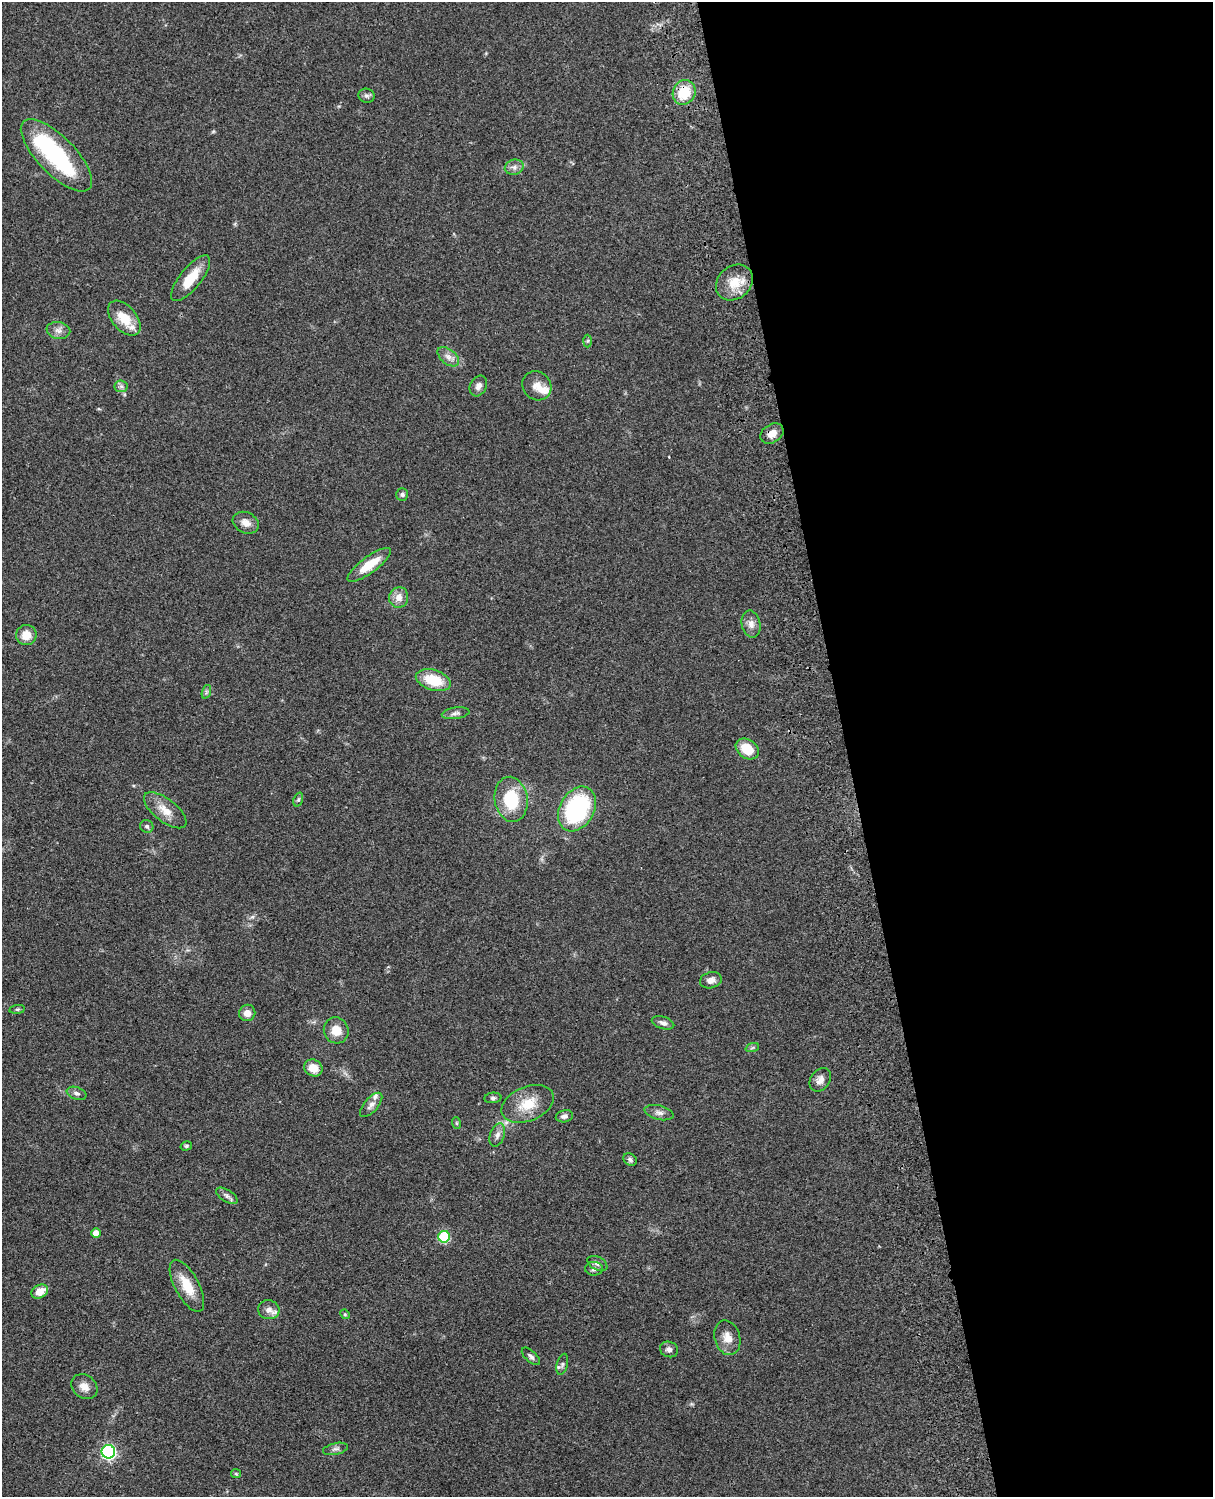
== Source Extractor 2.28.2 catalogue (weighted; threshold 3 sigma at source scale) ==
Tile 8 of 4 x 3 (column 4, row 2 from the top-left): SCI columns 3756-4966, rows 1773-3267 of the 5085 x 4926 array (HDU 1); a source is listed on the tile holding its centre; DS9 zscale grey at full resolution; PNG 1215 x 1499 px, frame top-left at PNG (2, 2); each listed source drawn as its Kron ellipse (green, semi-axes under 4 px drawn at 4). Shown black and unused: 30% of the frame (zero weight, under 3 of 4 exposures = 6% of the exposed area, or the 3 px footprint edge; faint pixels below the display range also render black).
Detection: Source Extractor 2.28.2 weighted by HDU 2 'WHT'; one run over the whole footprint, this tile lists its part. Background 0.081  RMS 0.0058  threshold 0.0262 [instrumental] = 3 sigma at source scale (4.5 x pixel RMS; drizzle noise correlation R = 1.50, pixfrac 1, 0.05/0.05 arcsec/px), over >= 5 px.
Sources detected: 68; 1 inside a brighter object's white glare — neither listed nor drawn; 3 inside a brighter listed object's ellipse — not listed separately; the other 64 listed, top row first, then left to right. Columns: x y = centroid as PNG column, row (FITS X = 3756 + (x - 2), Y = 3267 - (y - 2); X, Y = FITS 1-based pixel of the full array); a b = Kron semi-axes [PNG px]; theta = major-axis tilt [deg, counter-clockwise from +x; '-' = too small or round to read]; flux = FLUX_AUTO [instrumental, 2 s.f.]
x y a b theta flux
684 92 13 11 63 18
366 96 8 7 - 1.6
56 155 47 19 -46 63
514 167 9 7 15 2.5
191 278 28 10 51 13
734 282 20 16 41 11
124 318 20 12 -49 12
58 330 12 8 -10 3.2
588 341 6 4 88 0.78
448 357 12 7 -39 3.3
121 386 6 6 - 1.6
478 386 11 8 61 2.8
537 386 15 14 - 5.7
772 433 12 9 32 4.8
402 494 6 6 - 1.4
246 523 14 10 -26 4.5
369 565 26 8 36 12
399 597 10 9 - 4.7
751 624 13 9 -78 4.1
26 635 10 10 - 7.7
433 680 18 10 -18 18
206 692 7 4 72 1.1
456 713 14 5 7 2.1
747 749 12 9 -34 11
298 799 7 4 70 0.93
511 799 23 16 -81 26
577 809 24 17 60 64
165 810 25 11 -38 8.5
147 826 7 6 - 1.3
711 980 11 8 15 3
17 1009 8 4 8 0.89
247 1013 8 8 - 4.3
663 1023 11 6 -16 2.2
336 1030 13 12 - 7.7
752 1048 7 4 19 1
313 1068 9 8 - 6.7
820 1080 13 9 54 3.8
77 1093 10 6 -20 1.9
493 1098 8 5 7 1.3
528 1104 27 17 22 15
371 1105 15 7 49 2.9
659 1113 15 7 -14 2.9
564 1116 8 6 12 2.2
456 1123 6 3 -71 0.61
497 1135 12 7 69 2.8
186 1146 6 4 15 0.91
630 1159 7 6 - 1.5
227 1196 12 6 -32 2.1
96 1233 4 4 - 5
444 1237 6 6 - 41
597 1263 11 6 -27 2.1
594 1269 9 7 1 2
187 1286 29 12 -62 13
40 1291 9 6 30 7.4
269 1310 10 9 - 4
345 1314 5 4 - 0.67
727 1338 17 12 -75 6.6
669 1349 9 7 -21 2.2
531 1356 11 5 -44 1.8
562 1364 11 5 76 1.6
84 1387 14 11 -38 4.7
335 1449 13 5 12 1.9
108 1452 6 6 - 120
236 1474 5 4 - 0.67
Overlapping masked pixels (flux is a lower limit): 2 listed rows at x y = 684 92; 772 433